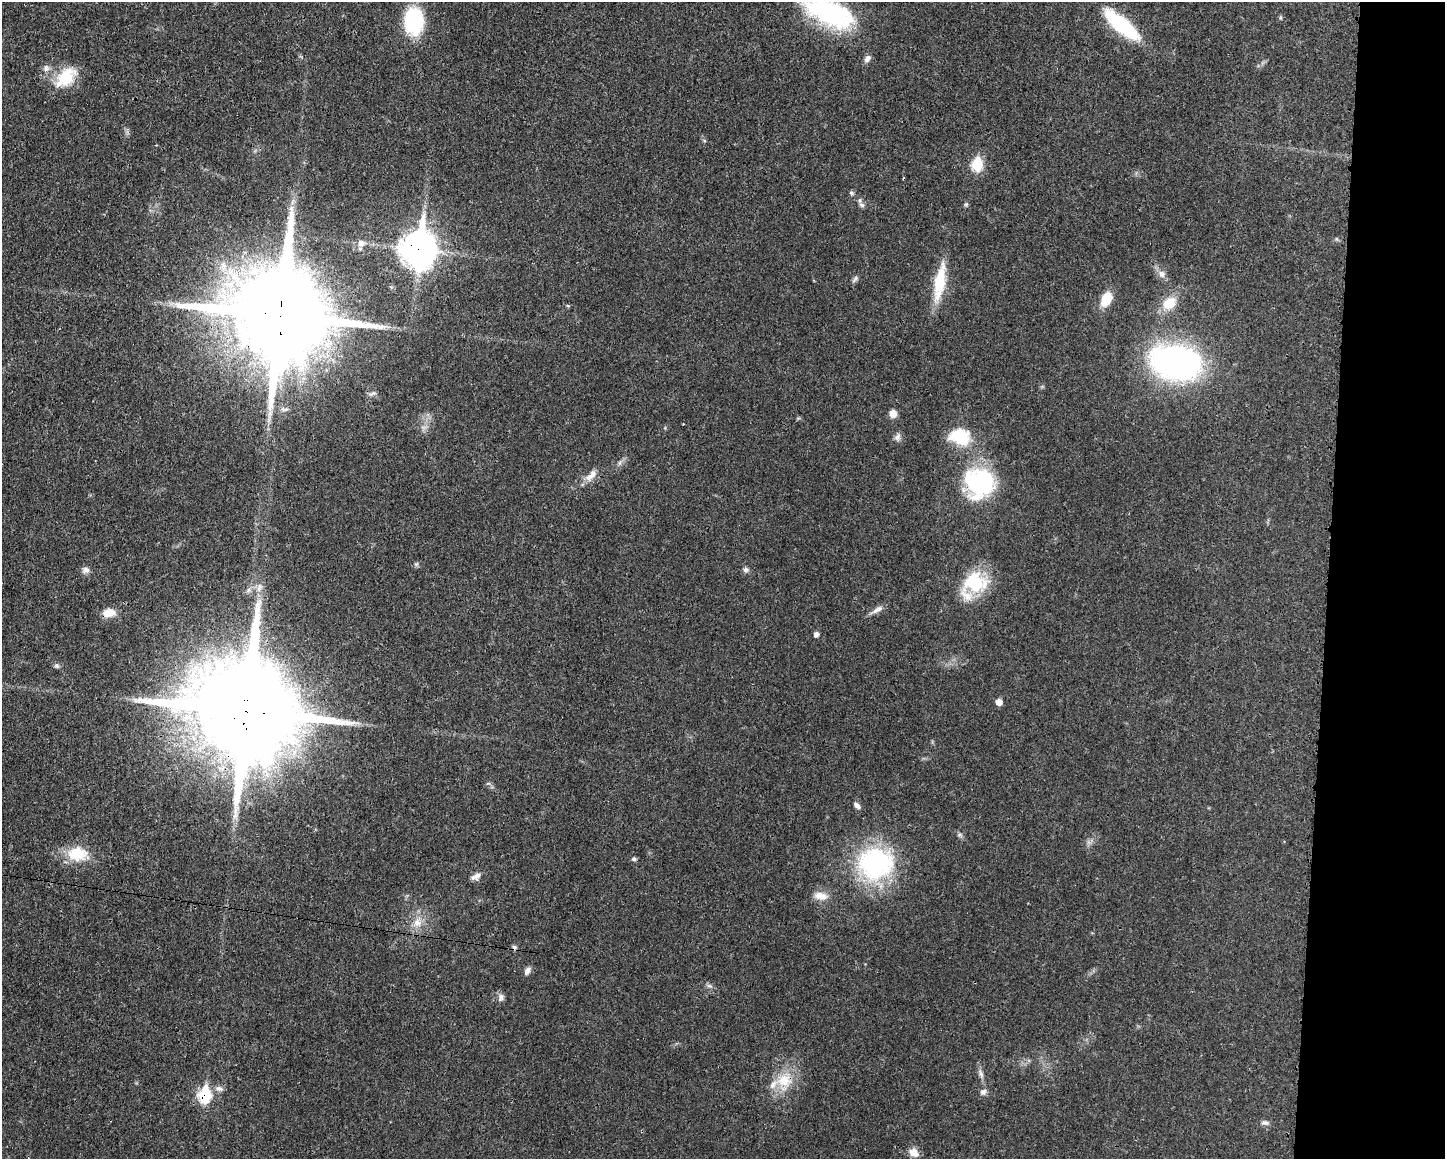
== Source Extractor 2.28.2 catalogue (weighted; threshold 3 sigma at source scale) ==
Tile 9 of 3 x 4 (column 3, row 3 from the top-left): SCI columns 3000-4442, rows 1166-2322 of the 4674 x 4642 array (HDU 1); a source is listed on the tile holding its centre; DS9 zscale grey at full resolution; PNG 1447 x 1161 px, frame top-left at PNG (2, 2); no overlay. Shown black and unused: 8% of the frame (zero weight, under 3 of 4 exposures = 1% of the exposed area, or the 3 px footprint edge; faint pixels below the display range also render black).
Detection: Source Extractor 2.28.2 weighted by HDU 2 'WHT'; one run over the whole footprint, this tile lists its part. Background 0.021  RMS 0.0023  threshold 0.0102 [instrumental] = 3 sigma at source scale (4.5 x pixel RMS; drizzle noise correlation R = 1.50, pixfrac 1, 0.05/0.05 arcsec/px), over >= 5 px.
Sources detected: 59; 2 cosmic-ray / hot-pixel residue — not listed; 2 inside a brighter listed object's ellipse — not listed separately; the other 55 listed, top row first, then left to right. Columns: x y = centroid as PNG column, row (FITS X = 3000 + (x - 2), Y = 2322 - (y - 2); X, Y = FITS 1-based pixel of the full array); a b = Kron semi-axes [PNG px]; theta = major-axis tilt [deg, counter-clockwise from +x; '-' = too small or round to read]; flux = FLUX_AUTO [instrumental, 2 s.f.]
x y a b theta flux
830 12 57 25 -24 31
414 21 28 19 90 18
1122 25 41 13 -39 19
867 59 10 6 53 1
46 68 10 6 89 0.87
66 77 31 19 46 7.5
977 164 8 7 - 12
852 193 7 5 -33 0.44
966 204 6 5 - 0.38
862 205 10 6 -31 0.76
361 243 11 10 - 1.5
419 249 15 12 84 320
1162 274 10 9 - 1.3
855 279 12 4 58 0.58
939 282 48 12 80 8.4
1106 299 13 9 61 6.5
1169 303 19 14 38 4.6
280 315 28 25 -14 6300
1176 362 46 30 -12 74
372 394 13 5 20 0.61
893 414 8 7 - 1.8
960 436 27 20 -10 9.1
897 437 11 8 68 0.96
591 475 21 9 45 2.2
980 483 31 30 - 28
416 564 6 4 43 0.4
85 570 10 9 - 0.99
746 570 8 7 - 0.7
975 583 28 23 6 13
259 587 13 6 80 1.3
248 590 7 4 71 0.52
877 610 18 7 30 1.3
109 613 17 11 7 2.7
816 634 6 5 - 0.89
57 666 7 6 - 0.58
999 702 6 6 - 1.7
246 711 31 26 -16 7000
857 805 11 6 -45 0.89
960 835 8 5 -45 0.54
77 854 26 19 0 7
634 859 6 5 - 0.5
875 863 43 38 4 33
476 876 13 7 29 1.3
821 896 18 10 -10 2.5
417 922 13 12 - 2.6
527 971 11 6 63 1
709 986 9 5 -18 0.58
501 997 12 8 72 0.93
981 1073 12 5 -57 0.86
784 1081 24 21 2 6.7
219 1089 12 7 -17 1
983 1092 9 8 - 0.93
205 1095 11 8 87 14
1265 1123 11 7 -6 0.81
914 1152 13 10 -44 2
Overlapping masked pixels (flux is a lower limit): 7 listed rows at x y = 419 249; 280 315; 591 475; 109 613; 246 711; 784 1081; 205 1095
Isophote crosses this tile's border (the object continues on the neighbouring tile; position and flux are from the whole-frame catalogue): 1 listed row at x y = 830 12